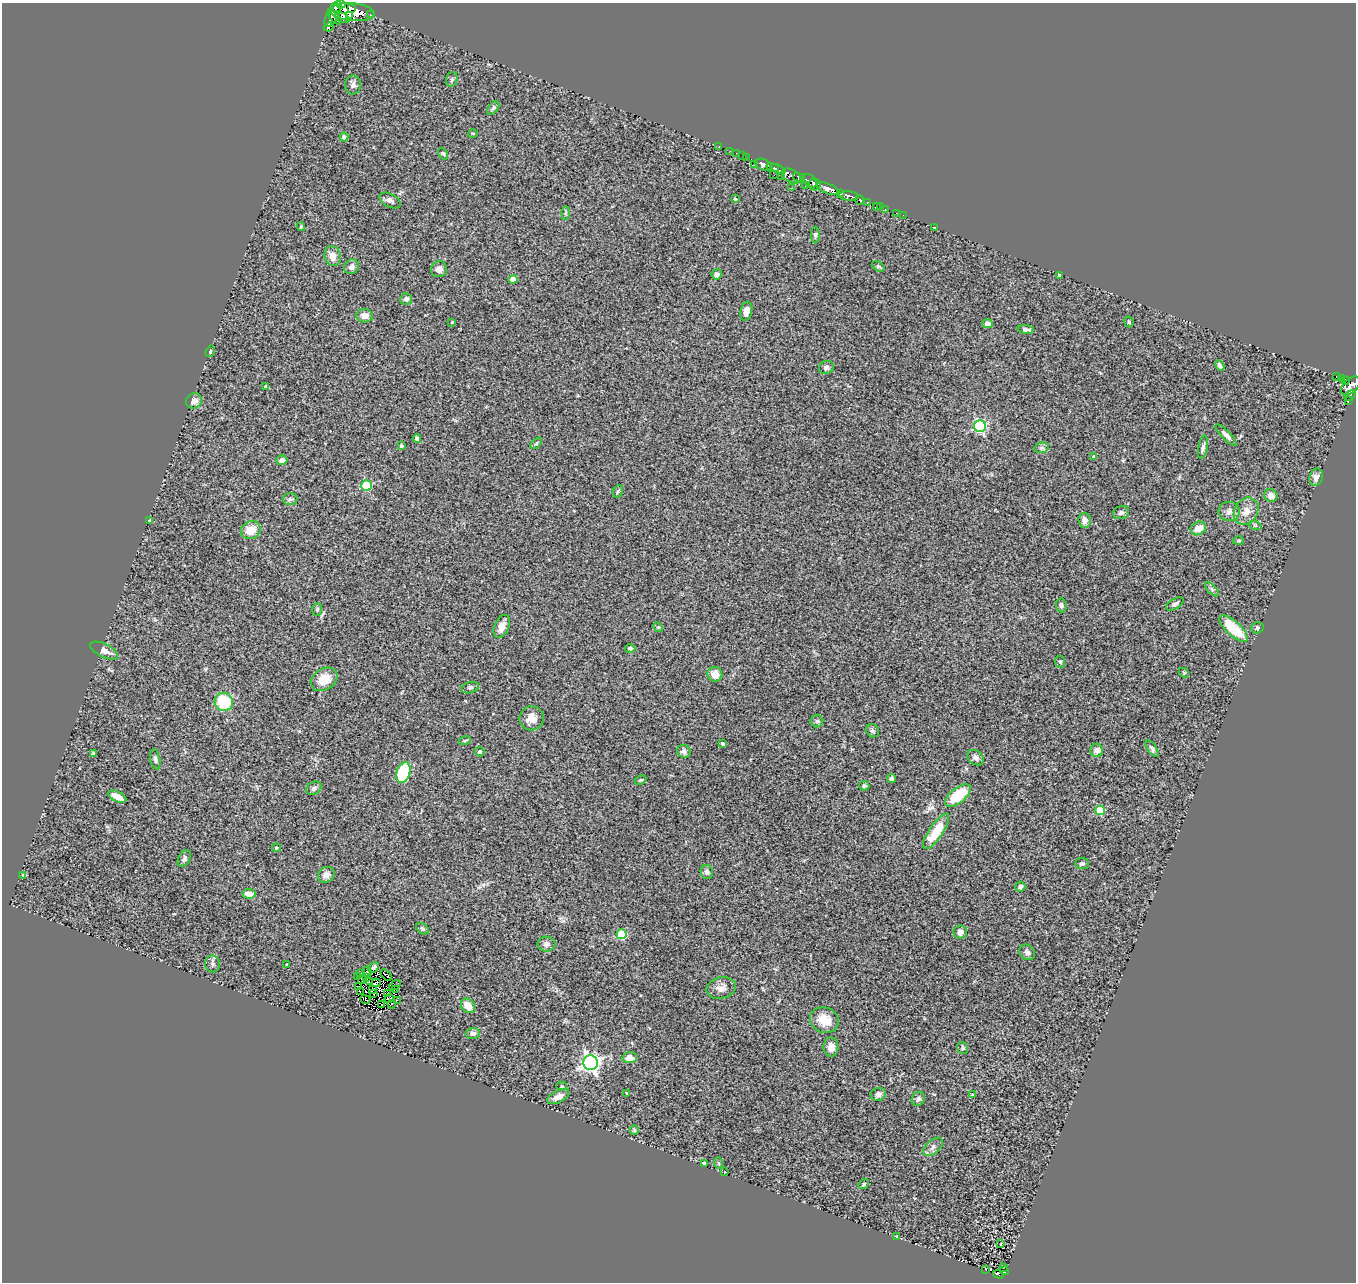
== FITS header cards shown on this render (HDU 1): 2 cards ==
NAXIS1  =                 1354
NAXIS2  =                 1280

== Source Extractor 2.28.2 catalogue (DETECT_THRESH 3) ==
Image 1354 x 1280 px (HDU 1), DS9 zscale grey, 1 PNG px = 1 image px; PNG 1358 x 1284 px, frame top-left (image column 1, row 1280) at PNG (2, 3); each listed source drawn as its Kron ellipse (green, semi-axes under 4 px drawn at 4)
Background 0.623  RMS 0.11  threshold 0.317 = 3 sigma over >= 5 px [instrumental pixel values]
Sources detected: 198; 2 with non-positive FLUX_AUTO (blend fragments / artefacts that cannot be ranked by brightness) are neither listed nor drawn; the other 196 listed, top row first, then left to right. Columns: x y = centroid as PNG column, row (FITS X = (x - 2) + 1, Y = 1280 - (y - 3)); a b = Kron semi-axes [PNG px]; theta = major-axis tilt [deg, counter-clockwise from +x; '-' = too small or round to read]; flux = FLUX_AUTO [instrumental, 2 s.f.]
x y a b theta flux
341 4 4 3 - 690
336 7 5 3 - 350
351 8 4 3 - 330
352 12 22 9 -5 3200
333 14 14 6 62 1400
370 15 3 3 - 110
349 16 3 3 - 260
342 17 8 4 -30 560
335 18 8 4 -46 540
329 27 5 3 - 320
452 79 7 5 74 15
353 85 9 8 - 27
493 108 8 5 50 15
473 133 5 3 - 7
344 137 4 4 - 24
719 147 3 2 - 23
730 151 3 2 - 14
736 153 3 2 - 14
443 154 6 4 -53 8.8
742 155 2 2 - 18
746 157 2 2 - 5.5
755 165 2 2 - 32
763 165 9 5 -23 1100
773 167 6 4 -17 390
778 169 8 3 -24 420
774 175 3 2 - 6.8
782 176 3 2 - 42
791 176 10 6 -28 41
799 177 6 4 -15 630
809 181 8 5 -42 290
815 184 6 6 - 440
805 186 2 2 - 7.8
792 188 2 2 - 4.1
828 189 12 5 -22 1900
840 193 4 3 - 480
849 196 10 4 -4 1300
735 199 3 3 - 11
860 200 5 4 - 220
390 201 11 6 -28 24
867 202 3 3 - 140
876 206 3 2 - 6.3
880 207 2 2 - 11
885 209 3 2 - 8.9
566 213 7 4 88 13
896 213 3 2 - 11
903 215 2 2 - 3.2
301 227 4 4 - 9.6
935 227 3 3 - 64
815 235 8 4 -89 12
333 256 10 8 -74 67
878 266 7 4 -30 10
351 267 8 7 - 33
439 269 8 8 - 36
717 274 5 5 - 26
1059 275 4 3 - 93
513 279 4 4 - 90
406 299 6 5 - 22
746 311 9 5 78 47
365 316 8 7 - 50
452 322 3 3 - 7.1
1129 322 5 4 - 9.9
987 323 5 4 - 25
1026 329 8 4 -5 25
210 351 6 4 70 8.6
1220 365 5 4 - 21
826 367 7 6 - 21
1337 377 3 3 - 65
1341 378 3 3 - 69
1345 380 4 3 - 140
266 386 4 4 - 13
1350 386 11 7 45 800
1350 396 6 3 44 47
1348 400 3 2 - 23
194 401 8 7 - 52
980 426 6 6 - 980
1226 435 14 4 -46 29
417 439 4 4 - 22
536 443 7 4 44 13
401 446 4 4 - 14
1203 447 12 4 79 21
1041 448 7 5 11 18
1094 456 4 3 - 10
282 460 5 5 - 27
1316 477 8 6 71 41
366 485 5 5 - 380
618 491 6 5 - 13
1271 496 7 6 - 45
290 499 7 6 - 18
1229 511 10 9 - 39
1246 511 14 11 58 70
1121 513 8 6 17 18
150 520 3 3 - 13
1085 520 7 6 - 44
1255 525 7 4 -18 11
1198 528 8 6 30 84
251 530 10 8 23 110
1238 541 6 4 -1 9.8
1212 589 9 3 -45 15
1175 604 10 5 31 21
1061 605 7 5 -84 14
317 609 6 5 - 14
502 626 12 7 66 55
658 627 5 4 - 8.7
1257 628 6 5 - 13
1234 629 18 7 -42 230
630 648 5 4 - 16
104 650 15 6 -26 49
1060 662 6 5 - 10
1184 673 5 4 - 9.1
715 674 7 7 - 73
324 679 14 10 33 130
470 688 9 5 12 14
224 702 9 9 - 330
532 718 12 12 - 74
817 721 6 6 - 17
873 731 7 6 - 16
465 740 6 4 19 10
722 744 3 3 - 28
1152 749 9 4 -57 17
1097 750 6 6 - 29
684 751 7 6 - 28
480 752 5 4 - 13
93 753 4 3 - 16
976 758 9 7 -35 28
155 759 10 5 -79 19
403 772 11 7 73 350
891 779 4 4 - 14
640 780 6 4 25 10
864 786 5 5 - 11
314 788 8 6 32 21
958 795 15 7 39 250
117 797 10 5 -26 93
1100 810 5 4 - 310
936 831 21 7 56 200
276 848 4 3 - 6.1
184 858 9 5 62 17
1082 863 7 5 -5 15
707 872 7 6 - 21
23 875 3 3 - 78
326 875 8 7 - 45
1020 887 5 5 - 20
249 894 6 4 -5 72
423 929 7 5 -39 13
960 932 7 7 - 35
621 934 5 5 - 310
546 944 9 7 -1 30
1027 952 8 7 - 25
213 964 8 7 - 25
287 965 3 2 - 7.3
374 968 6 4 49 8.7
367 971 5 2 - 13
361 974 3 2 - 6.6
386 975 7 2 -47 1.5
358 977 2 2 - 3.9
366 977 4 2 - 2.4
362 979 3 2 - 0.73
369 982 3 2 - 2.8
376 983 4 3 - 1.2
395 985 6 2 34 3.3
359 986 3 2 - 4.1
721 988 15 10 14 53
373 989 3 2 - 3
395 989 4 2 - 0.88
361 991 3 2 - 2.2
373 993 3 2 - 4.5
387 993 3 2 - 5
389 998 5 2 - 3
365 1000 5 2 - 15
397 1000 3 2 - 12
392 1004 4 2 - 13
382 1005 3 2 - 4.8
468 1006 8 6 -48 85
824 1020 15 12 -23 120
473 1033 7 5 2 25
831 1047 9 7 -89 52
963 1048 6 5 - 11
630 1058 7 5 -3 50
591 1063 7 7 - 2600
562 1086 5 4 - 10
627 1093 3 3 - 9
878 1094 8 6 16 25
972 1094 3 2 - 8
558 1097 12 6 27 51
918 1099 7 6 - 20
634 1130 5 5 - 9
933 1147 11 6 41 29
704 1163 4 3 - 660
719 1163 6 4 -88 8.1
725 1172 3 3 - 29
864 1184 6 4 37 9.7
896 1237 3 3 - 33
1001 1244 3 2 - 3.4
1003 1267 3 2 - 5.5
986 1269 3 2 - 3.6
1004 1271 4 2 - 41
998 1274 5 3 - 160
At the frame edge (FLAGS 8, measured only in part): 2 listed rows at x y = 341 4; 1350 386
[2 non-positive-flux detections neither listed nor drawn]